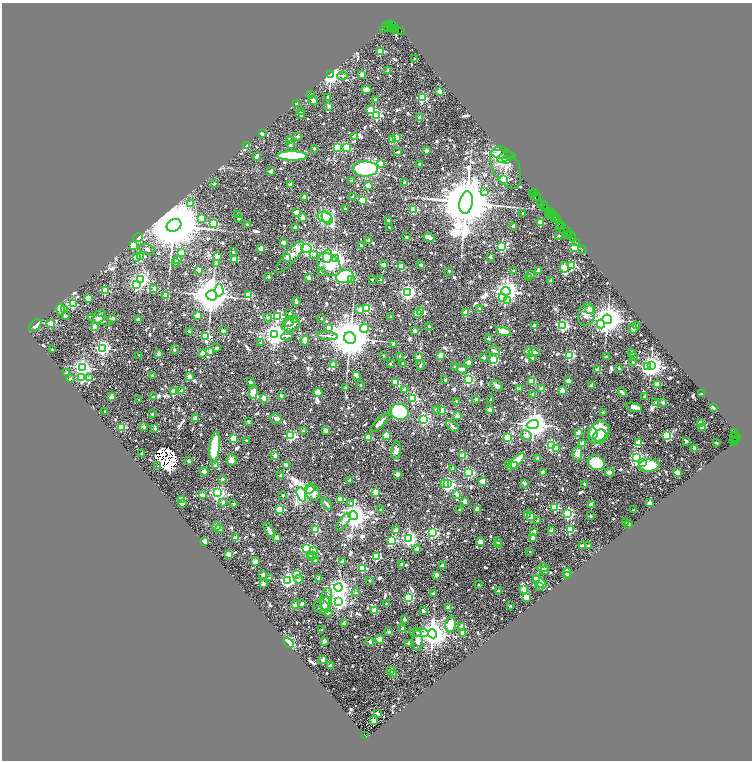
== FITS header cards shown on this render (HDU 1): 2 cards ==
NAXIS1  =                 1500
NAXIS2  =                 1516

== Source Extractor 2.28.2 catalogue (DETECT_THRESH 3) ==
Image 1500 x 1516 px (HDU 1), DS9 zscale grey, zoomed out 1/2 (1 PNG px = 2 x 2 image px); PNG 754 x 762 px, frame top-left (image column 1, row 1515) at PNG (2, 3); each listed source drawn as its Kron ellipse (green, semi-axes under 4 px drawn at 4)
Background 1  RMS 0.032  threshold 0.0959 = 3 sigma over >= 5 px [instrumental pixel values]
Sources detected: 1460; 209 cannot appear on this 1/2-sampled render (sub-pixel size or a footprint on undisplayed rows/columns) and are neither listed nor drawn; of the other 1251, the 500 brightest by FLUX_AUTO listed and drawn (751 fainter detections omitted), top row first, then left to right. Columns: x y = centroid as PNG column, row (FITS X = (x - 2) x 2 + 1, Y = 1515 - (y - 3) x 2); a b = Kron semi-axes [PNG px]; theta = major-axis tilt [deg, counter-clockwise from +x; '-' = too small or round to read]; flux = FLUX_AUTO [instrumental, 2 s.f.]
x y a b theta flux
392 25 2 1 - 260
389 26 2 1 - 90
385 27 6 2 52 91
393 27 3 2 - 190
387 28 3 1 - 130
391 29 4 2 - 1100
394 29 4 1 - 130
395 30 3 2 - 110
401 31 2 1 - 97
381 51 3 3 - 280
415 59 2 2 - 25
388 71 2 2 - 48
331 74 3 3 - 5100
362 74 2 2 - 66
342 76 5 3 - 19
366 90 5 3 - 40
440 92 3 2 - 160
311 95 2 2 - 27
328 98 2 2 - 22
422 98 3 3 - 690
376 99 2 2 - 40
313 100 5 3 - 22
297 103 2 2 - 56
329 106 3 3 - 21
371 110 3 3 - 150
301 111 4 2 - 25
301 115 2 2 - 51
377 115 3 3 - 800
420 118 2 2 - 87
262 134 2 2 - 46
297 136 2 2 - 43
355 136 2 2 - 130
396 138 3 3 - 350
392 140 3 2 - 92
289 141 2 2 - 94
291 145 2 2 - 19
246 146 3 2 - 44
338 147 3 3 - 570
346 147 3 3 - 470
314 148 2 2 - 31
426 151 2 2 - 55
398 152 2 2 - 27
503 155 13 4 -9 79
292 156 15 4 -2 460
256 157 2 2 - 35
505 157 8 3 27 130
506 159 4 3 - 100
381 163 3 2 - 110
419 164 2 2 - 29
506 167 22 13 -63 69
365 169 12 7 -1 840
271 172 2 2 - 35
504 179 3 3 - 420
352 181 2 2 - 27
404 182 2 2 - 44
214 183 2 2 - 25
290 185 2 2 - 50
368 186 2 2 - 140
485 192 2 2 - 31
535 192 2 2 - 83
533 194 2 1 - 55
305 197 2 2 - 93
353 197 2 2 - 33
535 197 2 1 - 77
538 197 3 1 - 84
363 200 3 3 - 290
466 203 11 6 80 76000
540 203 3 1 - 58
191 204 3 2 - 56
544 206 4 3 - 390
545 208 2 2 - 210
345 209 2 2 - 34
413 209 3 3 - 470
550 211 3 2 - 120
297 212 2 2 - 160
237 214 2 2 - 29
523 214 2 2 - 22
550 214 4 2 - 380
554 215 2 1 - 51
551 216 2 1 - 100
325 217 7 5 -16 360
201 218 2 2 - 130
239 218 2 2 - 23
303 218 2 2 - 80
327 218 7 5 -56 460
554 218 3 1 - 130
556 219 2 2 - 100
389 220 2 2 - 37
541 222 2 2 - 170
213 223 4 3 - 460
247 224 2 2 - 42
560 224 3 1 - 100
174 225 7 6 - 71000
562 225 2 1 - 67
513 226 2 2 - 52
389 227 2 2 - 27
559 227 2 1 - 120
296 228 2 2 - 64
568 232 2 1 - 41
568 235 3 1 - 440
570 235 2 1 - 96
559 236 2 2 - 23
571 236 6 1 -54 140
138 237 5 4 - 28
406 237 2 2 - 29
429 237 6 3 -21 47
369 240 2 2 - 34
284 242 2 2 - 80
577 243 2 1 - 52
361 245 2 2 - 24
133 246 3 2 - 200
501 246 3 3 - 740
261 248 2 2 - 120
306 248 5 4 - 1900
574 248 3 3 - 340
147 249 8 4 -18 21
582 249 4 1 - 43
233 252 2 2 - 23
181 253 2 2 - 120
314 254 3 2 - 18
217 256 2 2 - 68
327 256 7 4 80 620
141 257 3 2 - 300
290 257 20 6 49 48
490 257 2 2 - 40
137 258 3 2 - 210
287 258 2 2 - 67
178 259 2 2 - 25
234 259 2 2 - 160
335 259 4 3 - 3300
176 262 2 2 - 53
216 264 2 2 - 44
329 264 13 9 -43 210
421 264 2 2 - 21
383 265 2 2 - 85
572 266 3 3 - 400
402 267 3 2 - 220
564 267 5 3 - 200
199 270 3 2 - 58
539 270 2 2 - 49
321 271 2 2 - 25
449 271 2 2 - 25
513 271 2 2 - 35
531 275 3 2 - 44
268 277 2 2 - 28
345 277 9 6 17 800
528 277 2 2 - 19
309 278 2 2 - 88
141 279 3 3 - 1700
351 280 2 2 - 53
372 280 2 2 - 26
381 280 2 2 - 38
551 281 2 2 - 43
136 284 3 3 - 1200
154 288 2 2 - 38
105 290 3 3 - 330
219 290 6 4 -86 380
506 291 4 4 - 6700
407 292 3 3 - 2100
212 295 5 5 - 22000
249 295 3 2 - 170
166 296 3 2 - 180
88 298 3 2 - 110
502 298 3 3 - 120
296 301 4 2 - 25
508 301 4 3 - 98
73 304 3 3 - 440
367 308 3 3 - 410
480 309 2 2 - 38
589 309 2 2 - 160
61 310 6 4 -79 77
64 310 2 2 - 28
360 310 2 2 - 82
420 311 3 3 - 230
466 312 2 2 - 170
290 313 2 2 - 20
418 313 3 2 - 230
197 315 2 2 - 94
586 315 11 8 77 41
65 316 3 2 - 24
278 316 4 3 - 450
99 317 7 5 54 22
390 317 2 2 - 27
113 318 2 2 - 45
268 318 2 2 - 28
321 318 2 2 - 18
138 319 2 2 - 43
607 319 5 4 - 12000
100 320 12 3 -17 21
295 320 3 3 - 300
289 322 6 3 51 36
51 324 2 2 - 170
601 324 4 3 - 240
35 325 7 4 44 46
291 325 9 6 12 34
95 326 2 2 - 94
429 326 2 2 - 20
534 326 2 2 - 78
563 326 3 3 - 1100
637 326 2 2 - 22
328 328 2 2 - 53
364 328 4 4 - 270
633 329 5 3 - 23
223 331 2 2 - 29
414 331 2 2 - 58
504 331 8 3 -18 95
189 332 2 2 - 39
275 334 4 4 - 6100
206 336 3 3 - 590
287 336 5 3 - 19
328 336 10 3 -7 18
350 338 6 5 - 32000
489 339 2 2 - 40
305 341 5 4 - 61
261 343 2 2 - 40
393 344 2 2 - 32
103 348 3 3 - 2300
217 348 3 2 - 23
52 349 2 2 - 30
174 350 2 2 - 19
210 351 2 2 - 67
494 351 6 3 -23 25
528 351 2 2 - 170
534 352 5 2 - 24
632 352 2 2 - 33
202 353 3 2 - 67
159 354 2 2 - 55
139 355 2 2 - 18
440 355 2 2 - 150
569 355 3 3 - 680
383 356 2 2 - 20
400 356 2 2 - 52
419 357 2 2 - 69
484 357 2 2 - 42
606 357 2 2 - 35
633 357 2 2 - 38
532 358 2 2 - 23
493 360 3 3 - 640
468 362 2 2 - 71
633 362 2 2 - 19
403 363 2 2 - 31
333 364 3 2 - 160
390 364 2 2 - 30
421 365 5 2 - 19
455 366 2 2 - 26
651 366 3 3 - 5600
82 367 4 3 - 2500
647 367 4 3 - 720
619 368 2 2 - 23
462 369 5 3 - 49
598 369 2 2 - 75
67 373 2 2 - 27
153 375 2 2 - 35
357 376 2 2 - 59
82 377 3 3 - 850
190 377 4 3 - 33
89 378 3 2 - 41
70 379 2 2 - 31
468 379 3 3 - 1200
445 380 2 2 - 40
532 381 2 2 - 200
568 381 2 2 - 110
250 382 2 2 - 43
395 382 3 2 - 230
657 384 2 2 - 180
361 385 2 2 - 28
497 386 7 5 -30 20
591 386 2 2 - 55
345 387 2 2 - 19
520 389 2 2 - 42
542 389 2 2 - 140
405 390 2 2 - 81
174 391 3 2 - 200
181 391 2 2 - 77
562 391 2 2 - 140
253 392 7 4 85 170
318 392 5 4 - 73
622 392 5 2 - 18
702 393 2 2 - 31
533 394 2 2 - 47
281 396 2 2 - 35
111 397 2 2 - 110
153 397 2 2 - 32
645 397 2 2 - 61
264 398 4 3 - 78
413 398 3 3 - 660
476 399 2 2 - 23
491 399 2 2 - 30
139 400 2 2 - 26
456 402 2 2 - 44
656 402 2 2 - 20
663 402 3 3 - 19
634 407 8 4 -15 25
714 407 4 2 - 27
436 410 2 2 - 43
441 410 3 2 - 340
489 410 2 2 - 100
105 411 2 2 - 21
399 412 9 8 - 530
603 412 2 2 - 39
152 414 2 2 - 20
457 416 2 2 - 120
195 418 3 2 - 110
276 419 5 5 - 21
424 420 3 3 - 1000
248 421 2 2 - 26
380 422 12 3 46 51
533 424 6 4 2 9100
700 424 3 2 - 280
452 426 7 3 -42 23
121 427 3 3 - 420
143 427 2 2 - 59
702 427 2 2 - 130
155 429 3 2 - 26
326 430 2 2 - 81
303 431 2 2 - 29
578 432 3 2 - 83
599 432 12 9 56 410
735 432 2 1 - 30
592 433 6 5 - 66
386 435 2 2 - 180
526 435 5 3 - 84
600 435 7 5 33 130
667 435 3 3 - 570
735 435 3 1 - 240
291 436 3 3 - 970
368 437 2 2 - 210
735 437 5 2 - 1300
233 438 3 3 - 210
507 438 4 3 - 400
246 440 2 2 - 26
735 440 2 2 - 300
733 441 4 3 - 340
639 442 3 2 - 190
686 442 2 2 - 18
583 443 3 2 - 190
717 443 2 2 - 29
551 446 3 3 - 1000
215 447 15 5 84 420
695 448 2 2 - 140
556 449 3 2 - 24
396 450 9 5 84 35
577 453 7 5 -90 66
142 454 2 2 - 58
275 455 2 2 - 92
463 456 2 2 - 180
538 458 2 2 - 20
636 458 3 3 - 1900
232 460 5 5 - 34
189 461 2 2 - 43
516 462 11 3 45 250
596 463 9 7 -32 230
642 463 3 3 - 120
216 465 2 2 - 71
286 465 2 2 - 46
509 465 3 2 - 47
515 465 2 2 - 26
158 466 2 2 - 24
649 466 10 6 4 210
452 469 2 2 - 36
204 471 4 3 - 40
469 472 3 3 - 900
609 472 4 4 - 29
677 472 2 2 - 160
543 473 2 2 - 100
397 474 2 2 - 110
281 475 2 2 - 53
222 479 2 2 - 39
349 481 2 2 - 53
483 481 2 2 - 190
444 483 3 3 - 150
524 483 2 2 - 50
447 484 3 3 - 2000
584 484 2 2 - 34
310 489 5 3 - 33
375 492 3 2 - 230
217 493 3 3 - 2100
313 493 8 6 -71 56
301 494 7 4 -70 2700
457 494 2 2 - 65
202 495 2 2 - 75
283 495 2 2 - 20
182 499 3 2 - 140
340 499 4 3 - 120
465 501 2 2 - 160
223 502 2 2 - 50
182 503 2 2 - 77
351 503 2 2 - 19
650 503 2 2 - 110
234 504 2 2 - 22
327 504 7 2 -52 28
591 504 2 2 - 120
555 507 3 3 - 450
280 509 3 3 - 440
478 509 2 2 - 130
381 510 2 2 - 54
460 510 2 2 - 18
634 510 2 2 - 41
528 514 3 2 - 230
568 514 3 3 - 860
353 515 5 4 - 8400
590 516 2 2 - 43
531 517 3 2 - 250
538 520 2 2 - 22
343 522 10 4 52 21
626 523 2 2 - 77
628 524 2 2 - 23
217 527 3 2 - 250
219 529 3 2 - 62
269 530 8 3 -61 34
316 530 3 2 - 330
396 530 2 2 - 73
570 530 3 3 - 460
552 531 2 2 - 69
432 532 3 3 - 1300
534 532 3 2 - 89
277 537 2 2 - 85
236 538 2 2 - 95
409 538 3 3 - 2200
532 538 2 2 - 59
392 540 3 3 - 390
205 542 2 2 - 170
480 542 4 4 - 30
497 542 2 2 - 28
498 544 2 2 - 95
582 546 3 2 - 65
588 546 2 2 - 27
307 549 3 3 - 940
417 549 4 3 - 20
314 550 3 2 - 40
529 551 2 2 - 21
228 554 3 2 - 89
313 555 2 2 - 190
310 556 2 2 - 52
376 557 3 3 - 360
315 560 2 2 - 22
255 562 2 2 - 140
342 562 2 2 - 75
402 564 2 2 - 58
443 566 2 2 - 59
362 568 3 3 - 530
543 568 6 3 1 43
545 571 2 2 - 35
567 573 5 2 - 45
297 574 3 3 - 360
263 575 2 2 - 71
436 575 2 2 - 71
567 575 3 2 - 57
270 578 2 2 - 32
318 578 2 2 - 71
299 579 4 3 - 55
537 579 4 3 - 74
287 580 3 3 - 1700
370 581 2 2 - 18
539 582 8 4 -41 160
263 584 2 2 - 66
478 585 2 2 - 24
540 586 3 3 - 33
339 587 4 4 - 4100
523 589 4 2 - 150
498 591 2 2 - 33
355 593 2 2 - 22
433 594 2 2 - 38
526 597 2 2 - 200
409 598 3 3 - 830
326 599 11 5 83 49
339 601 4 4 - 2600
302 604 3 2 - 51
325 604 7 4 75 34
386 604 2 2 - 25
295 605 2 2 - 130
510 606 2 2 - 26
322 607 8 6 -18 22
449 607 2 2 - 96
374 610 2 2 - 230
423 611 2 2 - 53
328 613 2 2 - 27
404 619 3 2 - 42
344 624 2 2 - 60
450 624 8 5 81 95
462 626 3 2 - 210
402 628 2 2 - 43
322 630 2 2 - 20
389 632 2 2 - 38
419 633 10 3 -6 19
462 633 2 2 - 57
433 634 4 4 - 9900
380 639 4 4 - 57
418 640 11 5 -89 35
324 641 2 2 - 63
370 641 2 2 - 67
288 643 6 4 -49 340
409 643 2 2 - 30
323 660 2 2 - 92
331 666 2 2 - 77
391 671 3 2 - 95
394 674 2 2 - 35
378 713 2 2 - 48
374 720 2 2 - 110
366 736 3 2 - 710
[751 fainter detections neither listed nor drawn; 209 sub-pixel or undisplayed-footprint detections neither listed nor drawn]